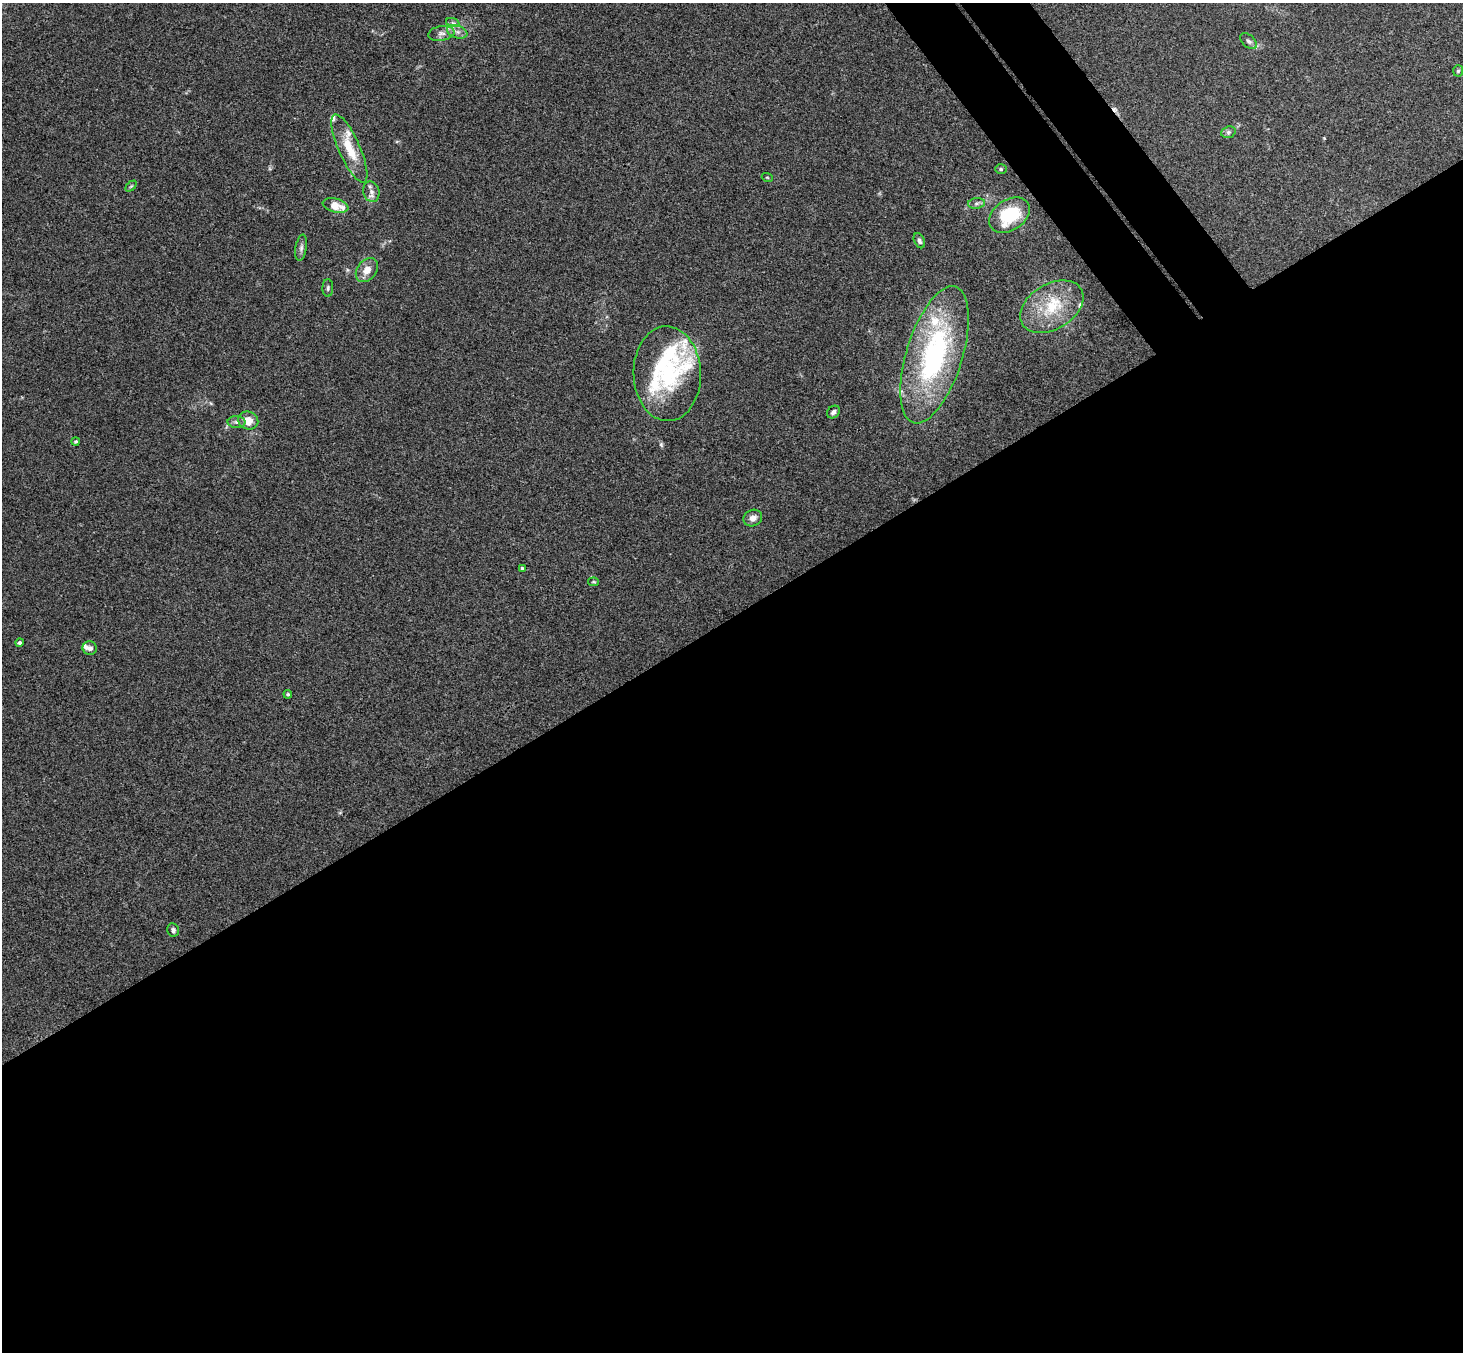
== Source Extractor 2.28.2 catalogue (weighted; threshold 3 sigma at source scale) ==
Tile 15 of 4 x 4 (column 3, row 4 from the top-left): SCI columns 2975-4435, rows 331-1680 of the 5945 x 5925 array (HDU 1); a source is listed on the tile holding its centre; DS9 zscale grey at full resolution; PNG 1465 x 1354 px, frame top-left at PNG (2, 3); each listed source drawn as its Kron ellipse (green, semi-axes under 4 px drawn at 4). Shown black and unused: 57% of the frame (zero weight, under 3 of 4 exposures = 6% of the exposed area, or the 3 px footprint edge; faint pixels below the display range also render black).
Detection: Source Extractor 2.28.2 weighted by HDU 2 'WHT'; one run over the whole footprint, this tile lists its part. Background 0.22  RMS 0.0085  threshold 0.0381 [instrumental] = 3 sigma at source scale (4.5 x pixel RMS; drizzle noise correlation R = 1.50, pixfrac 1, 0.05/0.05 arcsec/px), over >= 5 px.
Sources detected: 42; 2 inside a brighter object's white glare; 1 cosmic-ray / hot-pixel residue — neither listed nor drawn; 7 inside a brighter listed object's ellipse — not listed separately; the other 32 listed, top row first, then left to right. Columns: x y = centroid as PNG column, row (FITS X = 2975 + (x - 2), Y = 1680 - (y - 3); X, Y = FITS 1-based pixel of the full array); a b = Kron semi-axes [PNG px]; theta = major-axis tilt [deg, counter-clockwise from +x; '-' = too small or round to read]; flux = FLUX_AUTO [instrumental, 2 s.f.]
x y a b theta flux
453 23 7 4 -18 1.8
457 32 10 6 -20 3.8
441 33 13 7 9 4.5
1249 41 10 6 -43 2.6
1458 71 6 5 - 1.4
1228 132 7 5 20 2
349 149 37 10 -66 23
1001 169 6 5 - 1.2
767 177 5 3 - 0.71
131 186 6 4 44 1.1
371 192 10 8 -75 4.4
977 203 8 5 7 2.5
336 206 13 6 -15 13
1009 215 22 15 34 42
919 241 8 5 -65 2.4
301 248 13 5 80 3
367 270 13 9 52 8.9
328 288 9 5 89 1.9
1052 307 34 22 31 36
934 355 71 28 73 160
667 374 47 33 -88 78
833 412 7 5 41 2.3
248 420 10 9 - 10
236 422 9 6 -1 2.6
76 442 4 4 - 1.2
753 518 9 8 - 5
522 568 3 3 - 1.5
594 582 6 4 -11 0.97
20 643 4 4 - 1.4
90 648 7 7 - 2.9
288 694 4 4 - 1.3
173 930 6 6 - 2.1